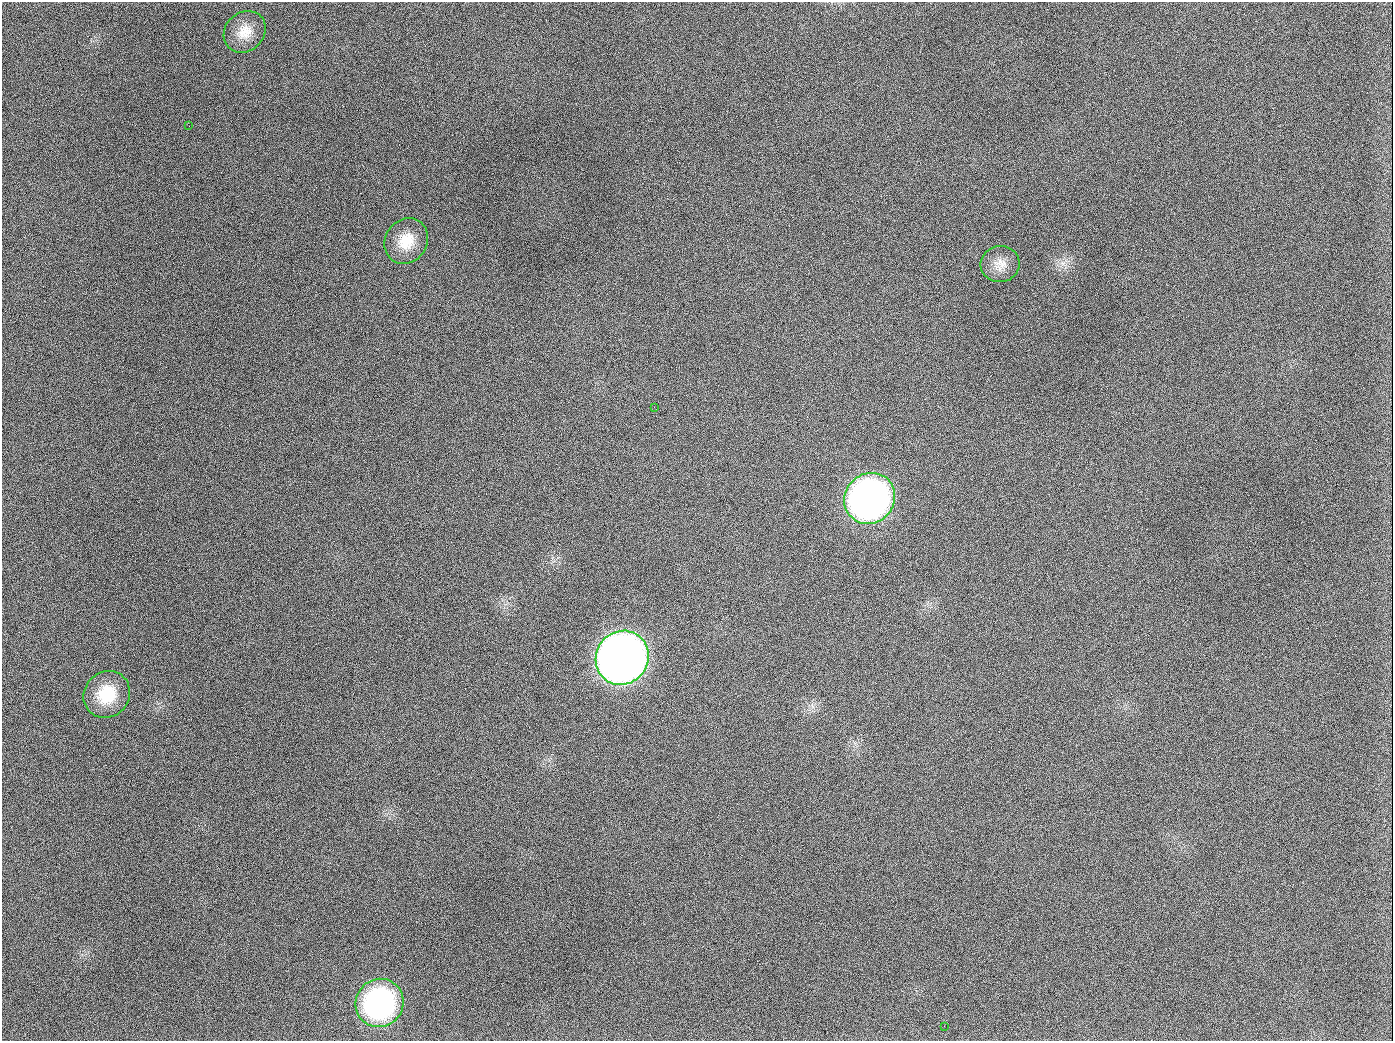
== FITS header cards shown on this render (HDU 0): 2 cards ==
NAXIS1  =                 1391
NAXIS2  =                 1039

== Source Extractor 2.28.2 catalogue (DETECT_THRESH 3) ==
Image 1391 x 1039 px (HDU 0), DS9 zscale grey, 1 PNG px = 1 image px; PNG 1395 x 1043 px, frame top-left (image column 1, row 1039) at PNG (2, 2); each listed source drawn as its Kron ellipse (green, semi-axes under 4 px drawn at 4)
Background 1450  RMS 68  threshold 203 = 3 sigma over >= 5 px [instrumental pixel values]
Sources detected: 10; all 10 listed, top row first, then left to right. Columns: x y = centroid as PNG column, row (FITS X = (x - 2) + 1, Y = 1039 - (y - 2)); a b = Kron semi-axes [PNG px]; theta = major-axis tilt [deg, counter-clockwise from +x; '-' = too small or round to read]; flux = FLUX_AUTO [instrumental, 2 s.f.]
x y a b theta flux
245 32 22 19 44 9.3e+04
189 126 2 2 - 5.8e+03
406 241 24 21 56 1.2e+05
1000 264 19 18 - 6.8e+04
654 407 2 2 - 3.4e+03
870 498 26 24 45 2.4e+06
622 658 27 26 - 5.3e+06
107 694 24 22 48 1.7e+05
380 1003 24 23 - 9.4e+05
944 1026 3 2 - 3.8e+03